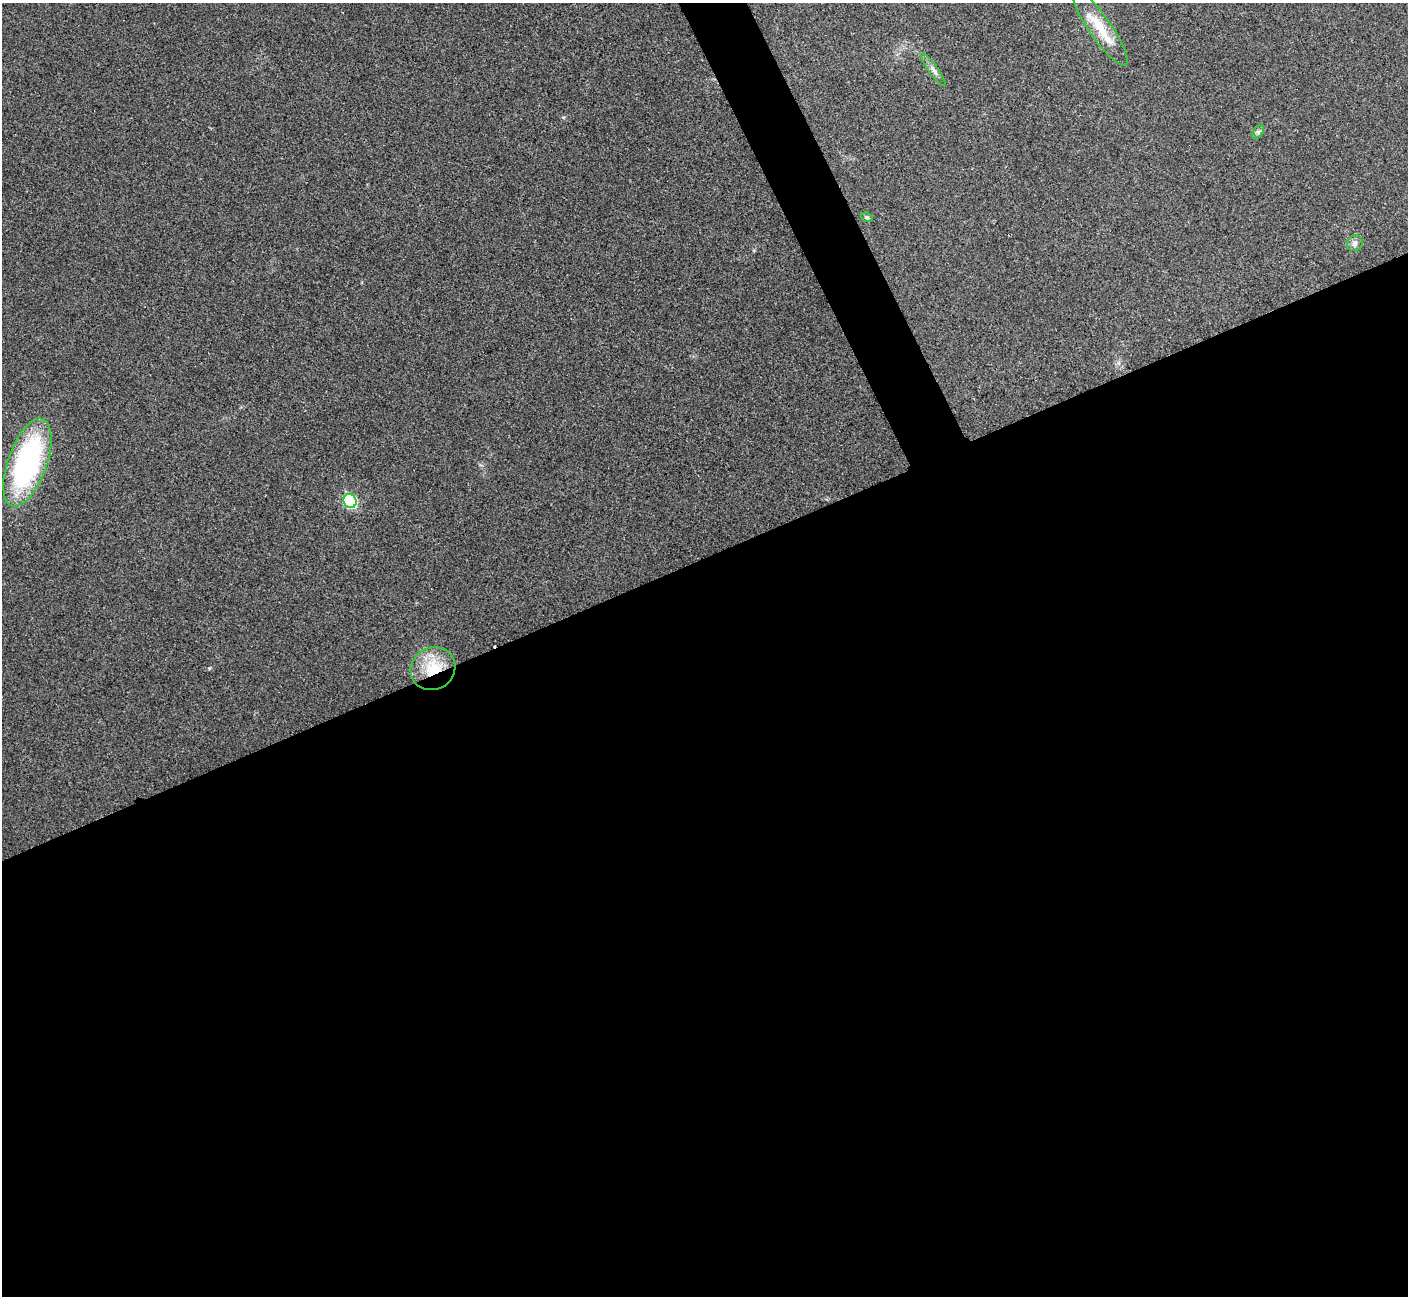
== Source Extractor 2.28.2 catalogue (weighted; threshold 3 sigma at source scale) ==
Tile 15 of 4 x 4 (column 3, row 4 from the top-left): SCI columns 2816-4221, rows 159-1452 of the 5634 x 5622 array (HDU 1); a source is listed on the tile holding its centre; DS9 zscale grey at full resolution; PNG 1410 x 1298 px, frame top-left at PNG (2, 3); each listed source drawn as its Kron ellipse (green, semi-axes under 4 px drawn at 4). Shown black and unused: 59% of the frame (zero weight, under 3 of 4 exposures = <1% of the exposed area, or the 3 px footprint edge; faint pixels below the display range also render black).
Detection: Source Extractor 2.28.2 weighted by HDU 2 'WHT'; one run over the whole footprint, this tile lists its part. Background 0.0537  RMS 0.0067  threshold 0.0302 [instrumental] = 3 sigma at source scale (4.5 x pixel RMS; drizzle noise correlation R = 1.50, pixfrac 1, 0.05/0.05 arcsec/px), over >= 5 px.
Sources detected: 9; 1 cosmic-ray / hot-pixel residue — neither listed nor drawn; the other 8 listed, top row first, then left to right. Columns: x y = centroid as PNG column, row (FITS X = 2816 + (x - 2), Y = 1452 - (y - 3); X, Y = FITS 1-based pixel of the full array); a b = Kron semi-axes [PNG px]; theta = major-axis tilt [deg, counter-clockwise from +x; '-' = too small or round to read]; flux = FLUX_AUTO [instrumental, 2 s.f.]
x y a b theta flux
1100 27 46 11 -55 19
933 70 19 4 -54 3.3
1258 132 7 5 57 1.5
867 217 6 4 -20 1
1355 243 8 7 - 2.4
27 463 46 19 70 130
350 501 7 6 - 59
433 669 23 21 30 26
Overlapping masked pixels (flux is a lower limit): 1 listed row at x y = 433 669